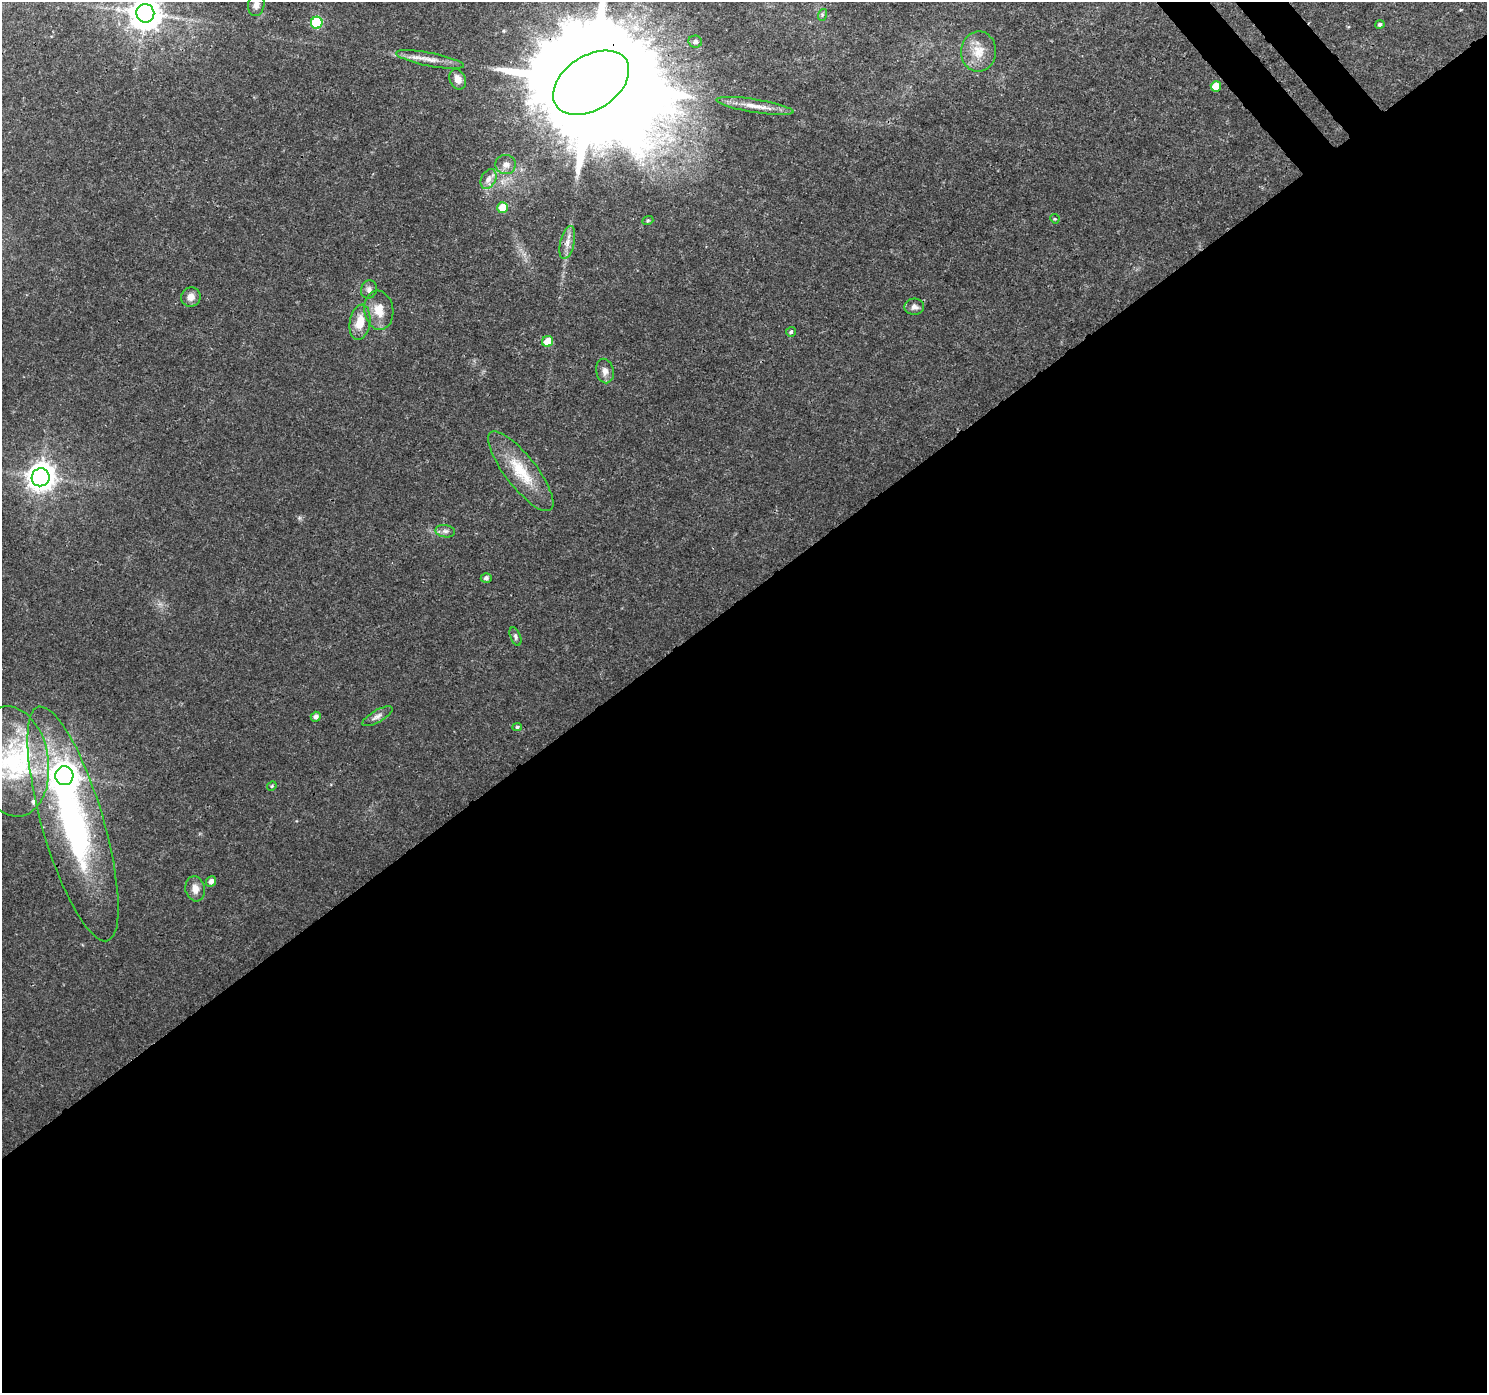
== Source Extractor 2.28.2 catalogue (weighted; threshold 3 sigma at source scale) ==
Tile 15 of 4 x 4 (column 3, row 4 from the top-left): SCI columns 3017-4501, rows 175-1565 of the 6038 x 5976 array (HDU 1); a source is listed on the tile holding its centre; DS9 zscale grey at full resolution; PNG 1489 x 1395 px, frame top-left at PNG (2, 2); each listed source drawn as its Kron ellipse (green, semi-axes under 4 px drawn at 4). Shown black and unused: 58% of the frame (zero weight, under 3 of 4 exposures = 5% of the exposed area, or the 3 px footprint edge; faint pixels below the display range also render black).
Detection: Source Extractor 2.28.2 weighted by HDU 2 'WHT'; one run over the whole footprint, this tile lists its part. Background 0.011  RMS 0.0015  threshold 0.00658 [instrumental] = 3 sigma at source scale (4.5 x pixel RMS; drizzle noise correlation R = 1.50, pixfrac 1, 0.0396/0.0396 arcsec/px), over >= 5 px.
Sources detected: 43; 1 inside a brighter object's white glare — neither listed nor drawn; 2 inside a brighter listed object's ellipse — not listed separately; the other 40 listed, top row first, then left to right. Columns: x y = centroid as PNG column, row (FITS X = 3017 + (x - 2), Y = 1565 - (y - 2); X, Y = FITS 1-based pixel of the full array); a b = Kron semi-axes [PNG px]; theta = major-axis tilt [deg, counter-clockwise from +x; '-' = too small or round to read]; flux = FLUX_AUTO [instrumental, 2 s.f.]
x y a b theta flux
256 5 11 8 79 0.93
145 13 9 9 - 280
822 15 6 4 72 0.22
317 23 6 5 - 11
1380 24 4 4 - 0.26
695 42 7 6 - 0.43
978 51 20 17 86 2.7
430 59 34 6 -11 1.7
458 79 10 8 -66 1.2
591 83 42 27 33 8700
1216 86 5 5 - 2.4
755 106 39 6 -9 1.9
506 164 10 9 - 0.89
488 179 10 7 64 0.87
502 208 5 5 - 3.2
1055 219 5 4 - 0.15
648 221 6 4 20 0.19
567 243 17 7 77 1.1
369 290 9 8 - 0.58
191 297 10 9 - 0.94
914 307 9 8 - 0.59
379 310 19 14 -82 2.3
360 322 18 10 81 2.4
791 332 5 5 - 0.25
548 341 5 5 - 2.4
605 371 12 9 -78 0.87
521 471 49 15 -52 5.6
41 477 9 9 - 170
445 531 10 6 -10 0.51
486 578 5 5 - 0.38
515 637 9 5 -68 0.36
377 716 17 6 29 0.73
316 717 5 4 - 0.53
517 727 5 4 - 0.21
12 761 55 36 -81 17
64 776 9 9 - 160
272 786 5 4 - 0.19
73 824 122 30 -73 45
211 881 5 5 - 0.71
195 889 13 9 -76 1.2
Overlapping masked pixels (flux is a lower limit): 2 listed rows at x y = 591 83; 73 824
Isophote crosses this tile's border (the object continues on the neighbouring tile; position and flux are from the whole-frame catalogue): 5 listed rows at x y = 256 5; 145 13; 591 83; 12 761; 73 824